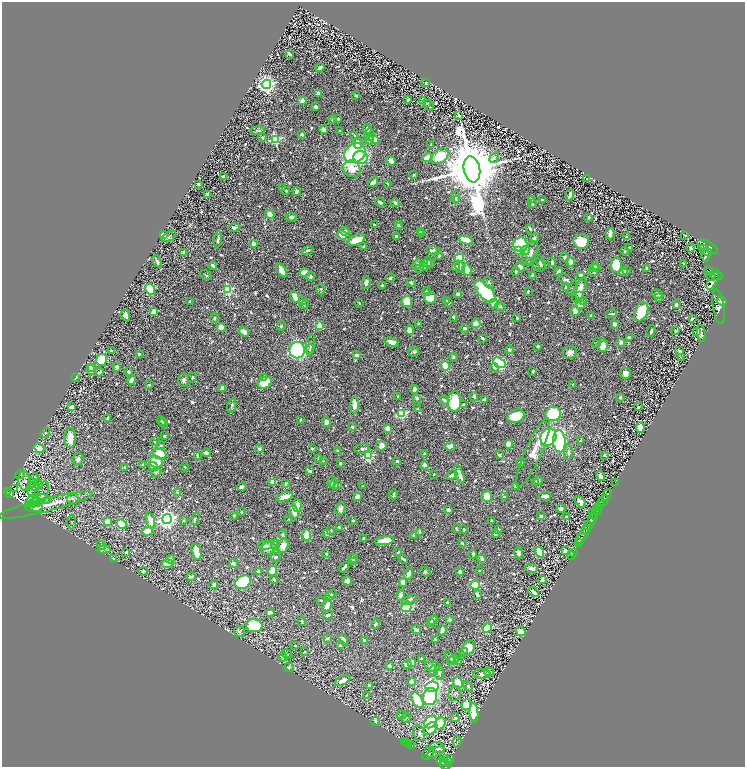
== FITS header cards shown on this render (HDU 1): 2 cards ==
NAXIS1  =                 1485
NAXIS2  =                 1529

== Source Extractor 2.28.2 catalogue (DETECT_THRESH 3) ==
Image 1485 x 1529 px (HDU 1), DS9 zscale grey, zoomed out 1/2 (1 PNG px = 2 x 2 image px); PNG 747 x 769 px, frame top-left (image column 1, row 1529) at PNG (2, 2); each listed source drawn as its Kron ellipse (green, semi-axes under 4 px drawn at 4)
Background 0.449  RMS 0.0067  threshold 0.0201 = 3 sigma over >= 5 px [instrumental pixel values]
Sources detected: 1165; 83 cannot appear on this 1/2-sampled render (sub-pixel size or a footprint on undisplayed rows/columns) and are neither listed nor drawn; of the other 1082, the 500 brightest by FLUX_AUTO listed and drawn (582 fainter detections omitted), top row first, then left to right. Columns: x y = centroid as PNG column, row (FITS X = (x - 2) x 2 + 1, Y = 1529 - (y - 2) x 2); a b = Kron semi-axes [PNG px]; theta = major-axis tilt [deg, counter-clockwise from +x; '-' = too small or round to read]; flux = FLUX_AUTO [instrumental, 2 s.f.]
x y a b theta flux
290 54 3 2 - 6.6
320 68 5 3 - 7
426 83 3 2 - 1.8
266 84 5 4 - 720
318 93 3 3 - 7.1
356 96 3 2 - 3.1
408 100 3 2 - 4.5
302 101 4 3 - 11
423 101 3 3 - 10
426 103 4 3 - 2.4
429 105 5 3 - 2.8
316 107 3 2 - 8.2
459 115 3 3 - 3.8
337 119 3 2 - 3.6
333 120 3 3 - 9.6
367 129 4 3 - 6.3
324 130 4 3 - 9.9
257 131 7 4 6 2.8
340 131 2 2 - 2.8
302 134 4 4 - 3
369 135 6 5 - 4.5
355 136 4 3 - 2.1
262 137 4 3 - 2.6
275 139 4 4 - 170
374 139 6 4 -42 13
370 140 4 3 - 12
358 143 6 5 - 11
431 144 3 2 - 2.1
355 153 11 9 33 290
440 156 10 6 35 54
361 158 7 6 - 60
427 158 5 3 - 26
494 158 6 4 58 2.3
391 161 5 4 - 8.9
352 169 9 8 - 34
472 169 13 8 -79 20000
413 175 3 2 - 2.1
223 176 3 2 - 5.7
587 179 3 2 - 3.2
373 182 5 3 - 11
387 183 3 2 - 2.4
199 184 3 2 - 2.1
283 188 4 3 - 1.8
286 191 2 2 - 1.9
297 191 4 3 - 4.7
208 194 3 3 - 9.2
570 195 5 3 - 6.9
455 197 7 4 -87 3
456 199 4 3 - 1.9
531 200 4 3 - 4.6
542 200 2 2 - 5.7
380 202 5 3 - 5
395 203 4 3 - 3.5
532 204 4 2 - 1.7
270 214 5 4 - 9.5
291 217 5 3 - 4.2
589 217 4 3 - 3.5
374 225 3 2 - 2.4
398 225 4 4 - 3.5
234 227 6 4 2 4
400 227 3 3 - 2.8
530 229 3 3 - 2.4
345 231 4 4 - 4.7
421 231 4 3 - 13
421 234 3 2 - 5.9
610 234 6 3 -88 12
163 235 3 3 - 20
342 235 5 4 - 34
685 235 4 2 - 1.8
169 236 8 4 32 2.7
396 236 3 3 - 5.5
626 237 4 3 - 3
534 238 5 3 - 5.2
218 239 8 3 82 4.3
356 240 9 5 23 22
466 240 7 3 -16 25
581 242 8 7 - 45
253 244 3 3 - 21
520 245 7 7 - 220
364 246 3 2 - 3.5
708 247 11 5 -27 2800
629 248 3 2 - 2.4
691 248 4 3 - 3.8
307 250 6 2 22 2.5
518 250 4 3 - 25
433 251 7 3 -17 7.7
525 251 4 4 - 6
625 251 4 3 - 2.4
706 251 7 2 -37 1100
184 253 3 3 - 6.5
530 253 12 6 64 12
439 255 4 3 - 3.6
705 255 6 4 -88 1400
565 257 5 3 - 2.4
459 258 4 4 - 59
157 261 6 3 -64 6
428 262 5 3 - 6.5
529 262 4 3 - 2.5
540 262 8 3 -58 4.2
552 262 5 3 - 3.8
570 262 5 4 - 15
430 264 3 2 - 2.5
684 264 3 3 - 1.7
417 265 5 3 - 4.8
539 265 7 5 -43 5.1
616 265 8 5 81 46
213 266 4 2 - 4.8
424 267 4 3 - 2.5
456 267 4 4 - 5.6
460 267 6 4 -67 12
520 267 5 4 - 14
594 267 5 3 - 14
597 267 3 2 - 1.9
420 268 3 2 - 2.2
647 269 4 3 - 4.9
281 270 8 4 -63 13
467 270 6 4 -75 25
516 271 4 3 - 3.6
558 271 4 3 - 10
626 271 3 3 - 2.3
708 271 4 1 - 240
594 272 4 3 - 2.6
623 272 4 4 - 13
305 273 5 4 - 28
714 274 9 4 -29 2300
206 275 6 3 -35 2.4
581 275 3 3 - 5.4
311 276 4 3 - 3.6
533 276 4 3 - 4.3
711 277 5 2 - 720
390 278 4 2 - 3.3
565 279 7 3 -27 2.8
713 281 9 4 62 2200
366 283 6 4 78 5.2
411 283 5 4 - 2.4
489 283 6 4 -68 3.4
382 285 4 3 - 2.1
566 288 3 2 - 5
573 288 7 4 72 3.7
150 289 6 5 - 55
228 289 4 4 - 150
321 289 5 5 - 2.2
579 290 13 5 68 19
485 291 13 7 -48 160
427 292 4 4 - 3.4
528 292 4 2 - 2.3
458 294 3 2 - 8.6
657 294 6 3 -21 9.5
580 295 4 3 - 4.2
295 297 6 3 -64 20
430 298 6 5 - 23
659 298 3 3 - 6.7
447 300 4 3 - 2.3
190 301 3 2 - 4.3
302 301 3 2 - 4.3
722 301 5 4 - 1400
407 302 5 5 - 77
584 302 3 3 - 12
359 303 4 2 - 1.8
449 303 3 2 - 2
494 304 5 5 - 15
304 305 4 4 - 1.9
581 305 4 3 - 9.7
676 305 3 2 - 8.4
500 307 5 4 - 1.9
719 307 17 5 -81 3400
575 311 5 3 - 18
154 312 3 3 - 27
641 312 10 6 68 48
611 314 5 2 - 2.1
125 315 6 4 -67 9.1
591 316 3 2 - 2.1
453 317 2 2 - 3.5
214 318 5 4 - 3.4
517 318 2 2 - 2.5
692 319 4 2 - 3.7
418 324 3 2 - 2.6
476 324 4 3 - 29
614 324 3 3 - 7.7
281 326 5 4 - 1.8
319 326 3 3 - 37
221 328 4 4 - 14
464 328 5 3 - 5
409 330 5 3 - 24
651 331 6 2 67 3.7
676 331 4 3 - 1.8
244 332 5 4 - 11
697 332 4 3 - 16
701 333 8 3 -85 6
482 338 3 2 - 2.6
629 338 2 2 - 11
392 342 7 4 -15 9.9
621 342 4 4 - 4.5
597 343 5 4 - 2.9
311 345 10 3 82 5.8
538 346 3 3 - 2.3
603 346 6 5 - 16
310 349 5 2 - 1.8
297 350 8 7 - 400
509 350 4 4 - 2.9
111 351 3 2 - 2.3
679 351 4 3 - 3.4
414 352 5 5 - 3.3
570 352 7 6 - 8.3
139 354 4 3 - 5.1
357 355 4 3 - 6.9
453 357 3 2 - 3.7
681 358 2 2 - 3
101 360 6 5 - 100
499 363 6 4 -34 170
445 366 4 3 - 43
92 367 3 2 - 7.2
117 367 4 4 - 5.9
494 368 4 3 - 4.8
91 370 5 4 - 26
533 371 3 2 - 2.6
99 372 4 3 - 3.6
128 372 3 2 - 5.7
625 373 6 5 - 11
76 377 3 2 - 2.5
263 377 4 3 - 3
192 378 5 3 - 1.8
131 380 5 4 - 10
183 380 7 5 89 4.8
265 383 7 5 29 64
149 385 3 2 - 1.9
573 385 2 2 - 1.9
222 388 4 3 - 12
414 389 4 3 - 4
398 396 3 2 - 2
474 397 4 3 - 4.3
620 397 3 2 - 3.6
417 398 4 3 - 4.7
444 400 4 3 - 2.1
484 400 4 3 - 3.2
454 401 10 6 -88 75
463 404 3 3 - 1.8
354 405 8 4 86 19
232 406 7 3 77 3.1
71 407 3 3 - 7.2
638 407 2 2 - 4
418 409 3 2 - 2.1
401 414 4 4 - 170
553 414 7 7 - 130
516 416 9 6 22 44
108 419 3 2 - 5.1
301 420 2 2 - 2.3
161 421 5 3 - 1.9
326 422 5 3 - 8
163 423 5 4 - 2.9
352 427 2 2 - 8.5
640 427 5 4 - 24
388 428 4 3 - 18
45 433 5 4 - 2.3
164 436 3 2 - 3
548 437 9 7 61 220
70 438 10 6 89 24
559 441 11 6 -86 130
581 441 3 2 - 5.8
155 442 4 3 - 1.8
509 444 4 3 - 30
161 445 4 3 - 2.4
381 446 5 5 - 11
450 446 5 4 - 12
39 448 5 4 - 20
260 449 4 3 - 4
312 449 3 2 - 4
362 449 7 4 5 4.2
337 451 3 3 - 3.3
206 453 4 3 - 6.7
533 453 37 8 66 27
569 453 7 4 -85 4.4
159 454 7 5 -20 54
424 454 4 2 - 3
197 455 3 2 - 3.7
499 455 3 2 - 2
604 455 3 2 - 2.6
368 456 4 4 - 150
78 459 6 5 - 4.8
319 459 2 2 - 16
323 461 2 2 - 3.9
397 461 3 2 - 6
156 462 7 6 - 40
520 462 4 3 - 3.3
340 463 3 2 - 4
143 464 3 3 - 2.5
424 465 4 3 - 7.8
153 466 5 3 - 6.6
185 467 4 2 - 1.9
125 468 3 3 - 3.4
310 471 3 2 - 3.6
156 472 5 4 - 2.7
20 474 5 3 - 1.9
434 474 2 2 - 1.7
459 474 9 3 -69 16
452 475 6 3 24 5.4
601 476 5 3 - 8.5
33 480 7 4 67 2.7
538 480 4 3 - 3.6
24 481 10 6 -79 4.5
273 482 3 3 - 40
332 482 6 4 76 5.4
536 482 4 3 - 4.3
615 482 2 1 - 15
34 484 7 4 -58 3.5
38 484 4 3 - 5.4
286 484 3 2 - 2.5
334 485 5 4 - 3.8
338 485 3 2 - 5.9
363 486 3 2 - 1.7
516 486 3 3 - 10
242 487 4 3 - 7.8
14 488 2 1 - 1.8
33 489 7 6 - 3.5
8 492 4 2 - 85
177 493 4 4 - 2.1
9 494 2 1 - 13
41 494 13 6 67 7.4
394 494 5 2 - 3.7
607 495 6 2 54 630
357 496 3 3 - 11
487 496 6 5 - 23
545 496 6 3 4 17
284 497 9 4 20 24
504 497 4 3 - 4
44 499 7 3 -17 2.7
73 499 6 5 - 3.2
32 500 7 5 47 3.7
580 501 7 3 -53 9.6
604 501 6 2 62 560
35 503 8 4 10 3.4
45 505 49 6 14 31
297 505 6 3 87 19
600 505 4 2 - 180
598 507 4 1 - 200
34 508 9 4 -2 15
340 509 7 5 71 6.5
561 509 4 3 - 11
448 510 4 4 - 3.4
597 511 4 2 - 360
241 512 2 2 - 2.4
294 512 7 4 -69 14
593 512 3 2 - 72
234 515 3 2 - 4.5
541 516 3 3 - 4.1
595 516 3 1 - 110
566 517 4 3 - 2.8
592 518 5 3 - 450
167 519 5 4 - 700
195 519 6 4 64 2.7
289 520 3 2 - 1.9
353 520 3 3 - 2.5
492 520 2 2 - 1.8
107 521 4 3 - 20
150 521 8 3 -74 25
183 521 3 3 - 2
71 522 7 3 89 2.3
121 524 5 4 - 59
589 524 7 3 52 1000
339 527 4 2 - 2
456 528 3 3 - 2.1
464 529 3 2 - 1.9
498 529 3 3 - 2.8
331 530 3 2 - 2.3
586 530 2 2 - 160
148 531 5 3 - 33
420 532 3 3 - 2.4
584 533 13 3 61 490
282 534 5 4 - 2.2
327 534 4 3 - 7.3
495 534 3 2 - 6.2
307 535 5 4 - 39
413 535 2 2 - 1.9
363 538 3 2 - 2.3
581 538 6 3 55 180
384 541 10 3 7 46
579 542 2 1 - 130
462 543 3 2 - 3
275 544 5 3 - 2.4
265 545 7 4 0 6
101 546 4 4 - 3.6
283 546 7 5 70 16
268 548 7 6 - 9.2
104 549 6 3 -3 2
565 550 3 2 - 6.7
196 551 8 4 -74 22
126 552 4 2 - 4.8
398 552 3 2 - 2
540 552 5 4 - 60
573 552 2 2 - 3.5
518 553 5 4 - 5.7
326 554 2 2 - 3.9
473 554 4 3 - 2.8
571 555 3 1 - 6.7
275 557 5 4 - 4
113 558 4 2 - 3.3
353 558 5 4 - 3.9
170 559 4 4 - 5.3
403 559 5 2 - 4.3
482 559 3 3 - 13
353 561 4 3 - 5
233 563 4 3 - 3.5
167 564 5 4 - 13
344 567 6 2 55 4.9
532 568 6 3 -2 9.5
143 571 5 3 - 2.4
258 571 4 3 - 5.2
272 571 5 3 - 43
480 571 3 3 - 3.1
426 572 5 4 - 2.4
460 572 4 4 - 4.3
408 574 6 3 72 8.9
191 577 5 3 - 3.3
274 579 4 3 - 2.6
543 579 3 2 - 4.2
347 581 5 4 - 11
243 582 8 6 33 120
403 582 4 4 - 12
214 585 4 3 - 8
475 585 5 4 - 65
534 592 6 3 -41 7.8
333 594 2 2 - 2.2
400 595 5 4 - 8.8
477 595 4 3 - 4
330 596 4 4 - 10
321 600 2 2 - 2
409 600 8 3 30 6.1
447 603 3 2 - 6.7
327 606 6 3 55 21
407 607 6 5 - 55
270 612 5 3 - 7.2
328 615 5 3 - 6.9
433 620 5 3 - 6.3
450 620 3 3 - 3.8
302 621 4 3 - 2.3
431 623 2 2 - 2
375 624 5 3 - 3.5
254 626 8 6 -4 100
487 628 5 4 - 120
416 630 4 3 - 10
442 630 5 3 - 16
240 631 6 5 - 3
521 631 5 4 - 29
327 639 4 3 - 2.4
343 640 6 3 -58 5.7
364 640 3 3 - 4.4
436 640 3 2 - 4.3
295 645 3 2 - 2.2
341 645 3 2 - 8.3
468 648 7 6 - 23
304 652 3 2 - 2
464 652 4 4 - 2
287 654 6 3 -31 2
283 657 4 4 - 3.4
450 658 7 3 -64 4.5
421 659 4 3 - 2.8
454 659 4 2 - 2.7
412 662 4 3 - 19
458 662 3 3 - 4.6
389 665 4 3 - 3.8
407 665 4 4 - 9.4
289 667 5 4 - 3.2
432 667 8 5 -11 12
433 671 5 4 - 2.7
439 672 7 5 89 5.2
489 672 5 3 - 3
482 674 8 4 1 7.4
343 680 8 4 27 13
412 682 3 3 - 7.2
458 683 6 5 - 20
369 686 3 2 - 6.4
468 686 6 4 -50 3.4
432 687 7 5 5 200
455 693 8 6 68 4.1
367 695 3 3 - 1.9
430 697 8 7 - 160
417 700 9 5 -59 58
466 705 5 4 - 45
474 713 10 4 -86 55
401 715 5 3 - 3.8
406 718 5 4 - 2.3
455 718 4 3 - 4.2
375 721 4 3 - 4.2
430 722 7 5 46 160
440 723 6 5 - 40
430 729 8 5 39 27
419 733 8 5 -71 5.3
404 741 2 1 - 15
406 742 2 1 - 25
457 742 6 3 80 1.8
408 743 2 2 - 24
412 745 2 2 - 120
437 748 7 5 -12 12
436 752 9 4 26 2.8
428 753 7 5 51 2.6
450 759 4 2 - 94
442 761 5 2 - 150
448 761 4 2 - 140
444 762 4 2 - 200
445 765 5 2 - 290
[582 fainter detections neither listed nor drawn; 83 sub-pixel or undisplayed-footprint detections neither listed nor drawn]